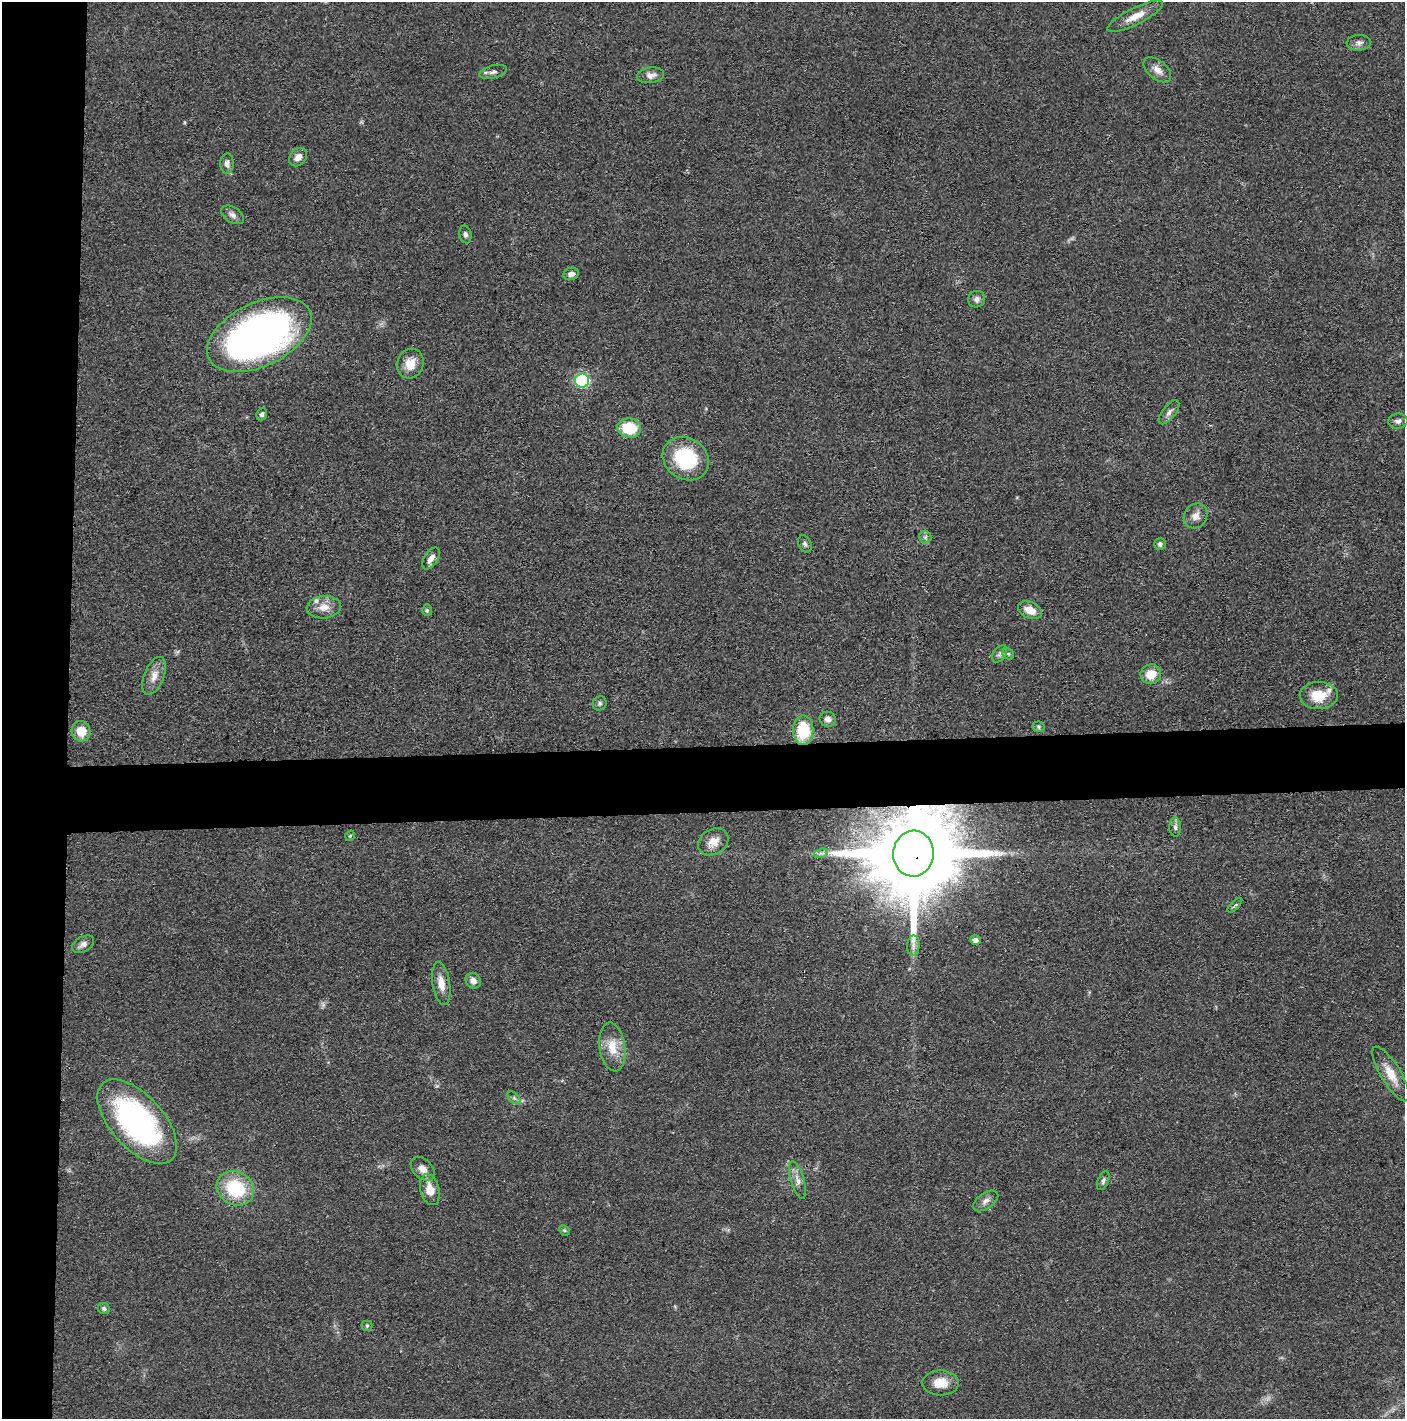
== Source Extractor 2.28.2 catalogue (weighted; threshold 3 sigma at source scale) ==
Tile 4 of 3 x 3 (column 1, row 2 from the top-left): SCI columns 13-1415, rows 1424-2840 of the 4235 x 4264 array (HDU 1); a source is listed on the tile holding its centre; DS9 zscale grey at full resolution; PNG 1407 x 1421 px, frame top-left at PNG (2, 2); each listed source drawn as its Kron ellipse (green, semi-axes under 4 px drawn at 4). Shown black and unused: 9% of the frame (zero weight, under 3 of 4 exposures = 1% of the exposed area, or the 3 px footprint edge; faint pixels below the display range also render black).
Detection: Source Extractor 2.28.2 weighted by HDU 2 'WHT'; one run over the whole footprint, this tile lists its part. Background 0.0475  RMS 0.0051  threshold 0.023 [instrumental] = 3 sigma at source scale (4.5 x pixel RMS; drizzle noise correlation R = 1.50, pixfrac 1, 0.05/0.05 arcsec/px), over >= 5 px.
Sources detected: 65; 3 inside a brighter listed object's ellipse — not listed separately; the other 62 listed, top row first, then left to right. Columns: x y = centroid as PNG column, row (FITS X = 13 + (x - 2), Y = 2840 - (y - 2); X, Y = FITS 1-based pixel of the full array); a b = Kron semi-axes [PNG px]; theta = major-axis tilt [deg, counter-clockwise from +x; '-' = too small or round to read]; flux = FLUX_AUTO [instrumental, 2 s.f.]
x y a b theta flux
1135 16 31 8 27 6.9
1359 43 12 7 4 2.3
1157 70 16 9 -40 4.1
493 72 14 6 13 2.4
651 75 14 8 7 3.1
298 157 10 8 48 3.4
227 164 10 6 89 2.2
233 215 13 7 -32 2.3
465 234 9 6 -78 1.5
571 274 8 6 12 2.4
977 299 8 8 - 2.4
259 335 56 32 26 260
410 364 15 13 68 7.9
582 381 7 7 - 61
1169 412 14 6 52 2.2
262 414 6 5 - 1.2
1398 421 9 7 7 2
629 428 12 9 -8 18
686 459 24 20 -34 36
1196 516 13 11 55 4
925 537 6 6 - 1.3
805 544 9 6 -64 1.4
1160 544 6 5 - 1.4
431 558 12 6 57 3.2
324 607 17 11 6 6
427 610 6 5 - 0.87
1030 610 12 8 -24 6.4
1000 654 9 6 53 1.6
1008 654 6 5 - 0.82
1151 674 10 10 - 8.1
154 676 20 10 68 5.4
1319 695 19 14 2 13
600 703 7 6 - 1.3
828 719 8 7 - 2.7
1039 727 6 5 - 0.88
803 730 15 10 90 23
81 731 10 9 - 8.7
1175 827 9 6 -89 1.6
350 836 5 3 - 0.53
713 842 16 12 31 6.6
821 853 7 4 18 1.3
913 854 23 20 86 12000
1235 905 9 4 44 0.92
975 940 5 5 - 1.8
83 944 12 7 29 2.7
913 946 10 6 88 2.3
473 981 8 7 - 3.1
441 984 22 8 -81 6.1
612 1047 24 12 -82 11
1391 1074 31 10 -59 9.7
514 1098 8 4 -45 1.2
137 1122 51 26 -48 120
423 1169 14 9 -45 4
797 1180 19 6 -73 3.7
1103 1181 10 5 66 1.5
235 1188 19 16 -29 29
430 1190 16 9 -76 7.4
986 1201 14 8 34 2.9
564 1230 6 4 -44 0.79
104 1309 6 5 - 1.2
367 1326 5 5 - 0.77
941 1383 18 12 0 8.5
Overlapping masked pixels (flux is a lower limit): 1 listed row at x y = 913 854
Isophote crosses this tile's border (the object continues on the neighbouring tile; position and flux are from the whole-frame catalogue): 1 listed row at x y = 1391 1074